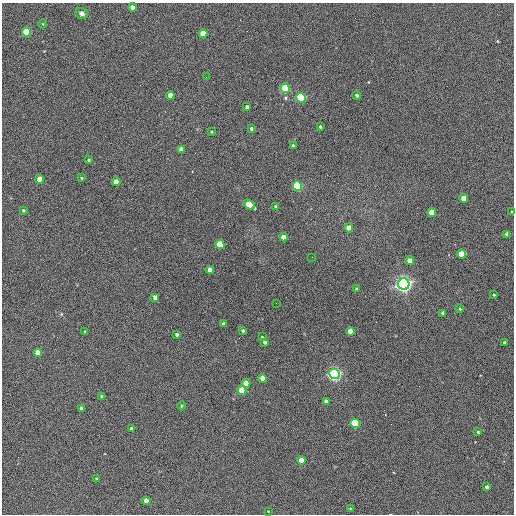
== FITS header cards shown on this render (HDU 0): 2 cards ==
NAXIS1  =                  512 / Axis length
NAXIS2  =                  512 / Axis length

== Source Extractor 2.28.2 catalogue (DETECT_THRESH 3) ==
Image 512 x 512 px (HDU 0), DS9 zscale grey, 1 PNG px = 1 image px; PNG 516 x 516 px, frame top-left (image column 1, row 512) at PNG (2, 3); each listed source drawn as its Kron ellipse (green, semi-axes under 4 px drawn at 4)
Background 456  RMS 23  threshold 67.5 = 3 sigma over >= 5 px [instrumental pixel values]
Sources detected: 68; all 68 listed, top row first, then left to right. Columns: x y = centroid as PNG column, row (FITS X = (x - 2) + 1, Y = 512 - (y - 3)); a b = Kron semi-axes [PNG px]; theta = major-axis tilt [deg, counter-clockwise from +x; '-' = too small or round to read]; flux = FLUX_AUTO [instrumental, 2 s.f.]
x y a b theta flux
132 7 4 4 - 9000
82 13 6 5 - 5500
43 24 4 3 - 960
26 32 4 4 - 90000
203 34 4 4 - 34000
206 77 2 2 - 670
285 88 5 4 - 160000
170 95 4 4 - 17000
357 95 4 4 - 3000
301 98 5 4 - 210000
247 107 4 4 - 4400
320 127 3 3 - 2100
251 129 4 3 - 3000
212 132 3 3 - 1400
293 146 4 3 - 2900
181 149 4 4 - 11000
89 160 3 3 - 1800
82 178 4 2 - 1200
39 179 4 4 - 26000
116 182 4 4 - 22000
297 186 5 4 - 190000
464 198 4 4 - 22000
249 204 6 4 -37 37000
276 206 3 3 - 2400
23 210 3 3 - 2500
432 212 4 4 - 43000
512 212 3 3 - 2000
349 228 4 4 - 21000
507 234 4 4 - 7200
284 237 4 4 - 16000
220 244 4 4 - 70000
461 254 4 4 - 51000
312 257 2 2 - 740
410 261 4 4 - 27000
210 270 4 4 - 13000
404 284 6 5 - 900000
356 289 4 3 - 2400
494 295 3 2 - 1200
155 297 4 4 - 9100
276 303 2 2 - 800
460 309 4 3 - 1100
443 313 4 3 - 5300
224 324 4 3 - 5700
243 331 4 4 - 2800
350 331 4 4 - 18000
85 332 3 3 - 1900
177 334 3 3 - 3300
262 337 3 2 - 1200
265 342 4 3 - 3400
504 342 3 2 - 1800
38 353 4 4 - 26000
334 374 5 5 - 660000
262 378 4 4 - 19000
246 383 4 4 - 25000
242 390 4 4 - 65000
102 397 4 3 - 3500
326 401 4 4 - 6000
181 406 4 3 - 1400
81 408 3 3 - 2700
355 423 5 4 - 110000
131 429 4 3 - 3200
478 432 3 3 - 1400
301 460 4 4 - 28000
97 479 3 3 - 2400
487 487 4 3 - 3800
146 501 4 4 - 16000
350 509 4 2 - 1800
268 511 3 2 - 860
At the frame edge (FLAGS 8, measured only in part): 1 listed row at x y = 512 212